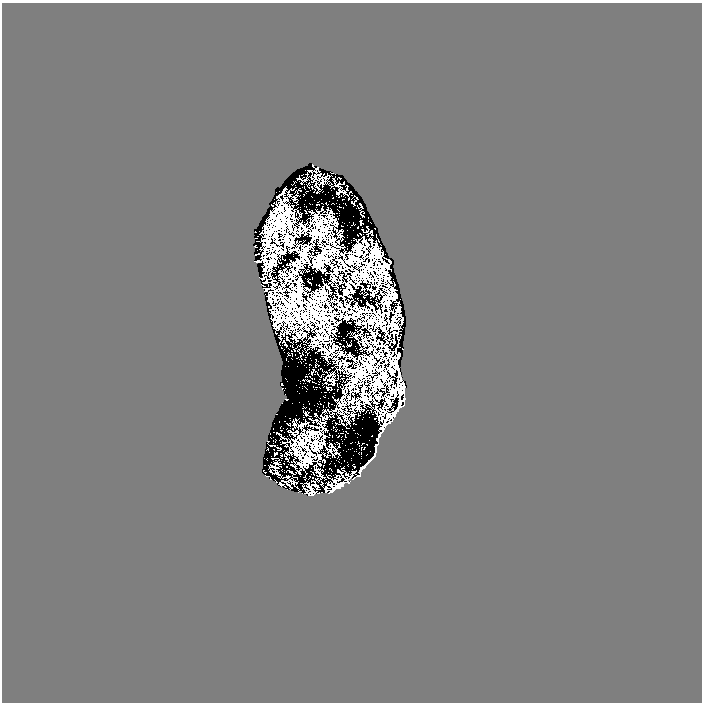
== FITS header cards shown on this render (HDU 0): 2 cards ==
NAXIS1  =                  700
NAXIS2  =                  700

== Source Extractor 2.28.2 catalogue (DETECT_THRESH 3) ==
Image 700 x 700 px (HDU 0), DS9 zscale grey, 1 PNG px = 1 image px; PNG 704 x 704 px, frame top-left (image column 1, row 700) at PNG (2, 3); no overlay
Background 1.13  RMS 0.012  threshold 0.0364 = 3 sigma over >= 5 px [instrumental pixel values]
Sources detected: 19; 1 with non-positive FLUX_AUTO (blend fragments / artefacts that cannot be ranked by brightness) is not listed; the other 18 listed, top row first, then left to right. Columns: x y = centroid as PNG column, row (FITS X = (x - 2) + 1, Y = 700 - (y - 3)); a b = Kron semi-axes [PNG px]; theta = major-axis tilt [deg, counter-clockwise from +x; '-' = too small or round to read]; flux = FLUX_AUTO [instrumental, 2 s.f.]
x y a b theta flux
257 262 3 2 - 1
398 368 7 2 -78 1.7
400 377 5 2 - 1.8
404 397 11 3 -90 2.1
403 406 6 2 36 1.9
397 411 17 5 57 5.1
391 422 12 4 49 2.3
385 425 12 4 69 2.8
380 435 15 4 68 3.1
376 450 10 3 82 2.7
369 461 19 2 47 4.8
361 471 5 2 - 1.1
360 475 4 3 - 0.99
350 477 6 2 48 1.1
348 481 6 2 -46 1
342 484 8 6 46 1.6
339 487 7 6 - 1.4
333 491 13 4 37 1.9
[1 non-positive-flux detection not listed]